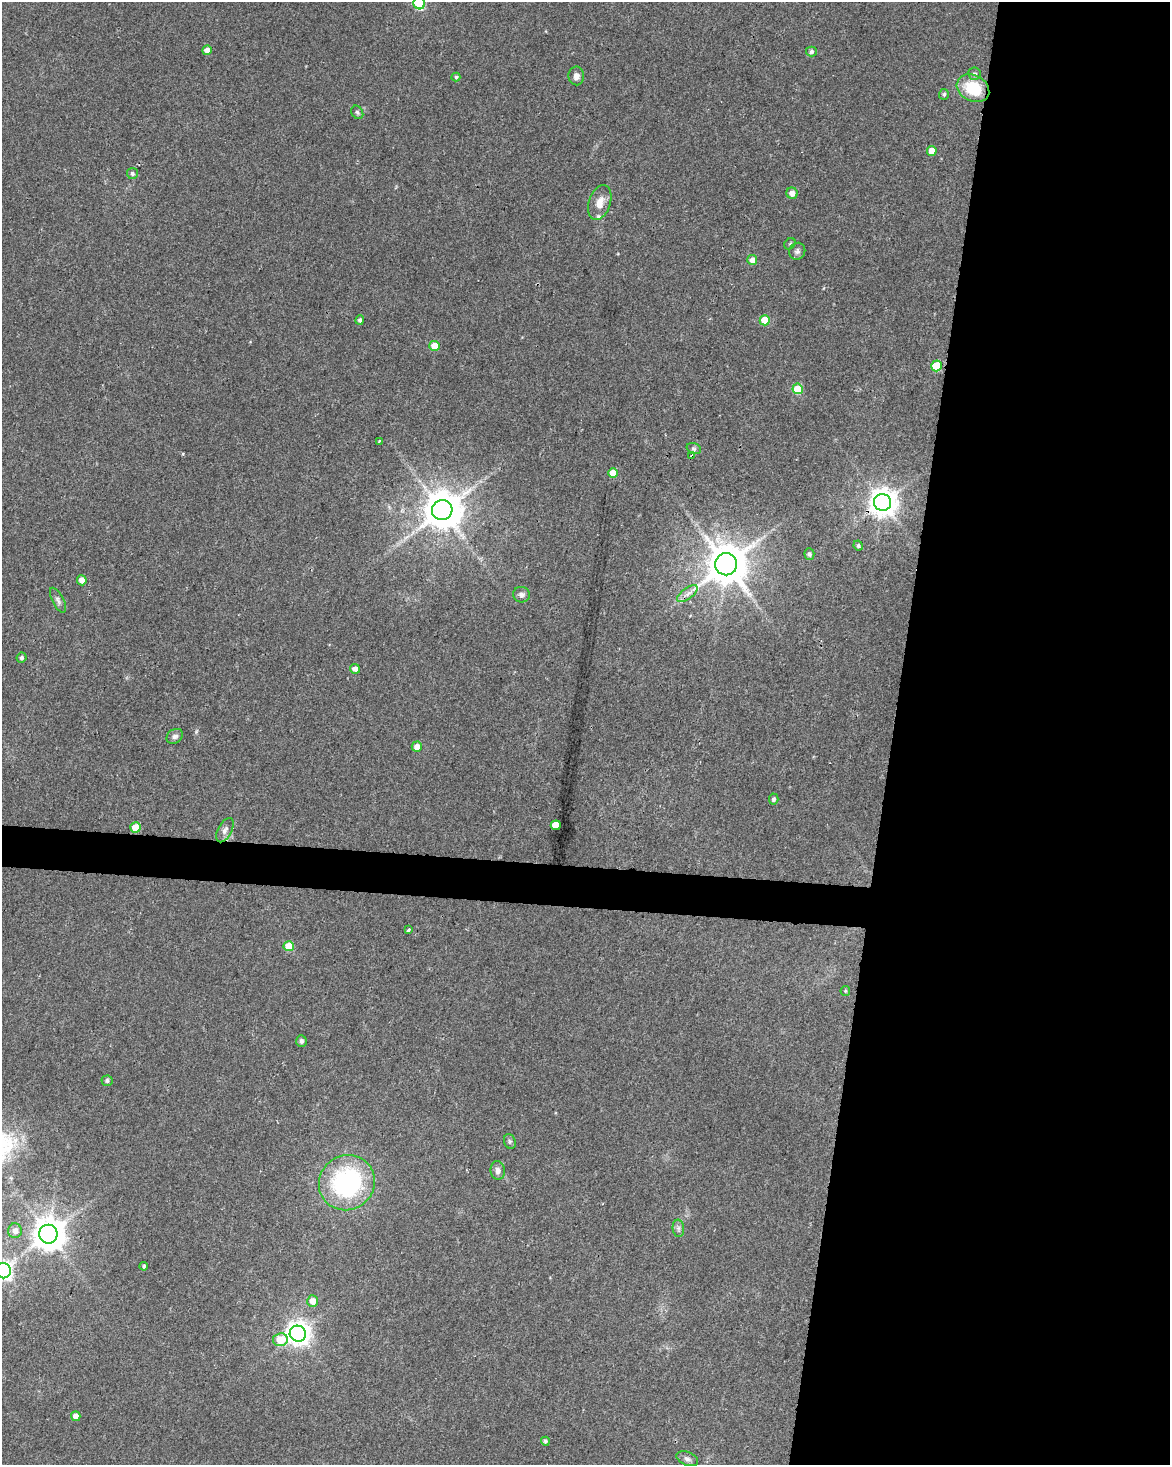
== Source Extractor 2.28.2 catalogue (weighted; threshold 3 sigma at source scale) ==
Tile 8 of 4 x 3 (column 4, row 2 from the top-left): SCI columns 3510-4677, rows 1748-3210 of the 4677 x 4900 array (HDU 1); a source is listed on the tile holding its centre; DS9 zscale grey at full resolution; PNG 1172 x 1467 px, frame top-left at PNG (2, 2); each listed source drawn as its Kron ellipse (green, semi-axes under 4 px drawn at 4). Shown black and unused: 26% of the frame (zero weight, under 2 of 3 exposures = <1% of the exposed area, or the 3 px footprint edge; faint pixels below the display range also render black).
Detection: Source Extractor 2.28.2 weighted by HDU 2 'WHT'; one run over the whole footprint, this tile lists its part. Background 0.0368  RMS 0.0047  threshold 0.0212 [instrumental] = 3 sigma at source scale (4.5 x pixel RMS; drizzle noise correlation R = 1.50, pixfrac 1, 0.0396/0.0396 arcsec/px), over >= 5 px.
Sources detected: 63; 1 cosmic-ray / hot-pixel residue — neither listed nor drawn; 1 inside a brighter listed object's ellipse — not listed separately; the other 61 listed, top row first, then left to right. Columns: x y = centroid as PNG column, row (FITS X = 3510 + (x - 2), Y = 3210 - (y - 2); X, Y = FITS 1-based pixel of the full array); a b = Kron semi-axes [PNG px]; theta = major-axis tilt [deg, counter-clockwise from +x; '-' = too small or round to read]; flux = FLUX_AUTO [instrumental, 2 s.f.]
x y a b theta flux
419 3 6 5 - 43
207 50 5 4 - 2.9
811 52 5 5 - 1.4
975 74 6 6 - 1.2
576 76 9 8 - 2.7
456 77 4 4 - 0.72
973 88 17 13 -28 19
944 94 5 5 - 0.92
357 112 7 5 -56 0.98
932 151 5 5 - 5.9
132 173 5 5 - 1.2
792 193 6 5 - 3.4
600 202 18 10 71 5.3
790 244 6 5 - 0.84
797 251 8 8 - 1.7
752 260 5 5 - 3.5
360 320 5 4 - 1.1
765 320 5 5 - 11
435 346 5 5 - 7
936 366 5 5 - 19
798 389 5 5 - 16
379 441 4 3 - 0.55
694 449 7 5 -19 1.2
692 456 3 3 - 3.7
613 473 5 5 - 6.6
883 502 8 8 - 600
442 510 10 10 - 1400
858 546 5 4 - 1
809 554 5 5 - 1.2
726 564 11 11 - 1700
82 580 5 4 - 3.7
687 594 12 5 37 2.7
521 595 8 8 - 1.8
58 600 14 5 -62 1.6
22 658 5 5 - 1.1
355 669 5 4 - 2.8
175 736 9 7 35 1.7
417 747 5 5 - 3.4
774 799 5 5 - 1
556 825 5 5 - 12
135 827 5 5 - 7.8
225 830 13 7 61 2.4
409 930 3 3 - 1.4
289 946 5 5 - 12
845 991 5 4 - 0.57
301 1041 6 5 - 1.6
107 1081 5 5 - 1.1
510 1141 7 5 -69 0.99
498 1170 9 7 -84 2.1
347 1183 28 27 - 66
678 1228 9 5 -84 1.3
15 1231 7 7 - 3.1
48 1234 9 9 - 950
144 1266 4 3 - 0.77
3 1271 8 7 - 160
313 1301 6 5 - 4.1
298 1334 8 8 - 420
280 1340 7 6 - 11
76 1416 5 5 - 3.2
545 1441 4 4 - 1.1
687 1459 11 6 -21 1.9
Overlapping masked pixels (flux is a lower limit): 2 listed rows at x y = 692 456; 883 502
Isophote crosses this tile's border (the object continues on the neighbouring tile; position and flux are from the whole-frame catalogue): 2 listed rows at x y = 419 3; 3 1271